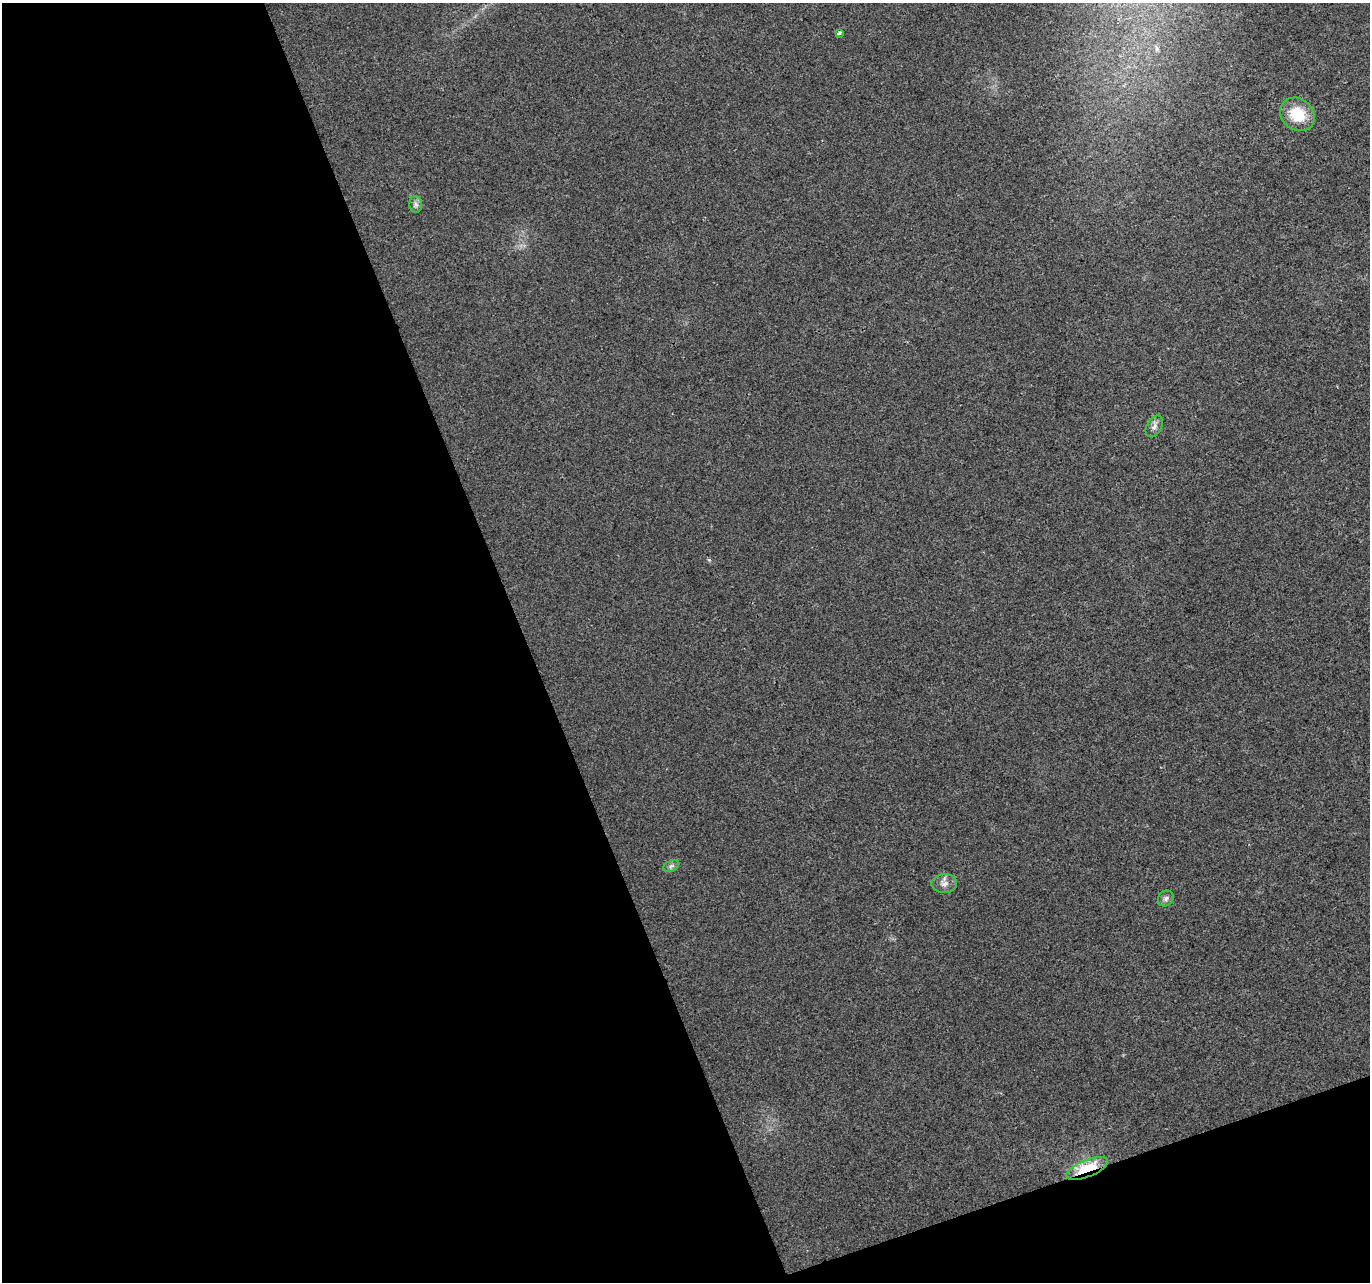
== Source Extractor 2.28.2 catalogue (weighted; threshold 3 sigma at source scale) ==
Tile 3 of 2 x 2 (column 1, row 2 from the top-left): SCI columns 1-1368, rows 45-1324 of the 2736 x 2664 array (HDU 1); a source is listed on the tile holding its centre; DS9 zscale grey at full resolution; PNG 1372 x 1284 px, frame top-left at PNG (2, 3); each listed source drawn as its Kron ellipse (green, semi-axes under 4 px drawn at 4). Shown black and unused: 42% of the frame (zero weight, under 2 of 3 exposures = <1% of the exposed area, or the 3 px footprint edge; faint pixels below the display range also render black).
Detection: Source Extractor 2.28.2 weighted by HDU 2 'WHT'; one run over the whole footprint, this tile lists its part. Background 0.0218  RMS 0.0067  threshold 0.0304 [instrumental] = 3 sigma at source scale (4.5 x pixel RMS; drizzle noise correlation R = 1.50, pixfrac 1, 0.0396/0.0396 arcsec/px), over >= 5 px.
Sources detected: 8; all 8 listed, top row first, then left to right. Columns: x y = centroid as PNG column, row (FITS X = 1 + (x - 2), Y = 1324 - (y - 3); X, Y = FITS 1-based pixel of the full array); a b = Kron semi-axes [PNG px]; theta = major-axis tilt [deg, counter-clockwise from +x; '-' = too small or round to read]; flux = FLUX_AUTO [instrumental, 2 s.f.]
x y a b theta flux
839 33 4 3 - 3.1
1297 114 18 15 -39 20
416 204 8 6 -87 1.9
1154 426 11 7 58 3.2
671 866 8 5 25 1.7
944 883 13 9 1 4.1
1166 898 8 7 - 2.1
1087 1168 22 8 22 34
Overlapping masked pixels (flux is a lower limit): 1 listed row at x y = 1087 1168